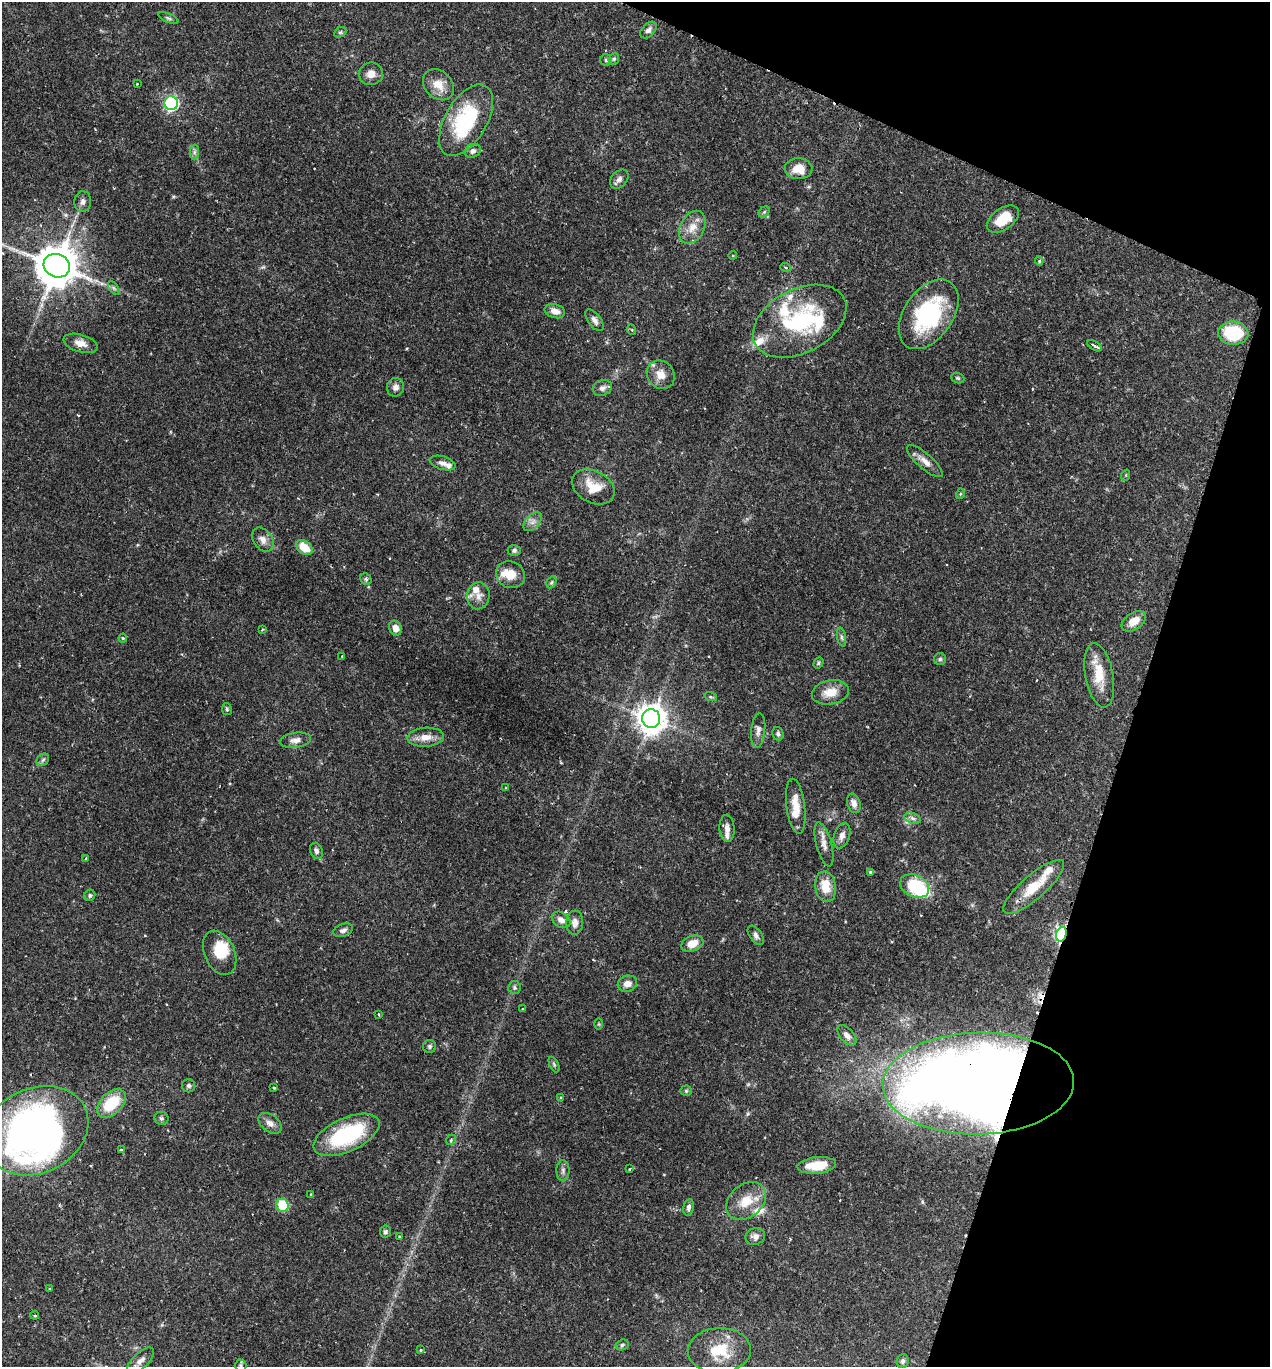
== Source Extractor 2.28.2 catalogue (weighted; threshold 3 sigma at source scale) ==
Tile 8 of 4 x 4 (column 4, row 2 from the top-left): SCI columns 3947-5214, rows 2739-4103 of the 5488 x 5474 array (HDU 1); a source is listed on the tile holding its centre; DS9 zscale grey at full resolution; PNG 1272 x 1369 px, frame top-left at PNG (2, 2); each listed source drawn as its Kron ellipse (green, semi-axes under 4 px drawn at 4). Shown black and unused: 16% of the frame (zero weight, under 2 of 3 exposures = <1% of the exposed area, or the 3 px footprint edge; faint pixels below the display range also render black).
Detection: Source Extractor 2.28.2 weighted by HDU 2 'WHT'; one run over the whole footprint, this tile lists its part. Background 0.12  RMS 0.0034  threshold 0.0152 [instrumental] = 3 sigma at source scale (4.5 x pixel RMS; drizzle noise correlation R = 1.50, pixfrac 1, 0.05/0.05 arcsec/px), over >= 5 px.
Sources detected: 148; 1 too faint to see at this stretch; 3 inside a brighter object's white glare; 3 cosmic-ray / hot-pixel residue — neither listed nor drawn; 16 inside a brighter listed object's ellipse — not listed separately; the other 125 listed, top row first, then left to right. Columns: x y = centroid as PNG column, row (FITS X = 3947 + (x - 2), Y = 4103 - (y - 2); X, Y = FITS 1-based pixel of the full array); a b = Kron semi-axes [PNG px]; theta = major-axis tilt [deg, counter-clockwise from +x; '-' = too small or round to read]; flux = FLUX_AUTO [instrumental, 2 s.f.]
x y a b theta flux
168 18 10 4 -24 0.63
648 30 10 6 46 1.5
340 32 6 4 28 0.54
614 59 6 5 - 0.58
606 60 6 5 - 0.66
371 74 12 11 - 2.6
137 84 2 2 - 0.2
438 85 17 13 -45 5
171 103 7 7 - 63
466 120 39 21 60 30
473 151 8 6 26 1.5
194 152 7 4 89 0.84
799 169 14 10 -3 5
619 179 11 7 46 1.5
83 202 10 8 86 1.5
764 212 6 5 - 0.55
1003 219 18 10 36 8
692 227 17 12 62 4.1
733 255 4 3 - 0.35
1039 261 4 4 - 0.43
57 266 13 11 -25 1200
785 267 5 3 - 0.46
114 288 8 4 -53 0.65
555 311 10 7 -17 2.5
929 314 39 24 55 33
595 320 13 6 -53 1.6
800 321 50 32 27 37
632 330 5 3 - 0.31
1233 333 15 11 -6 17
80 343 18 8 -17 2.9
1095 346 8 3 -31 0.83
661 375 15 13 -48 3.9
958 378 7 5 -20 0.55
395 387 9 8 - 1.7
602 388 10 7 24 1.5
925 461 23 7 -41 2.8
443 463 13 6 -16 1.6
1126 475 6 3 72 0.31
593 487 23 16 -28 7.3
960 494 5 3 - 0.39
533 522 11 6 46 1.8
263 540 13 9 -54 2.3
304 547 9 6 -38 6.8
514 550 6 5 - 0.76
510 575 15 13 -27 5.4
366 579 6 5 - 0.58
551 582 6 4 59 0.55
478 596 13 11 85 2.8
1134 621 13 8 33 3.9
395 628 7 6 - 2.4
262 630 3 2 - 0.3
841 637 10 4 -79 0.65
123 638 4 4 - 0.34
342 656 3 2 - 0.24
940 659 6 6 - 0.63
818 663 6 4 57 0.54
1099 675 33 14 -79 8
830 692 18 12 11 5.3
711 697 6 4 -18 0.5
227 709 6 5 - 0.62
651 719 9 9 - 470
758 731 17 7 84 1.7
778 734 7 5 -78 0.74
426 737 18 9 3 3.8
296 740 16 7 8 2.1
43 760 7 5 45 0.72
505 788 3 2 - 0.21
854 803 10 6 -71 1.8
796 806 28 9 -83 5.4
913 818 8 5 -20 1
727 828 14 7 -87 2.1
842 836 13 8 72 2
824 844 23 7 -75 2.6
316 851 8 6 -66 1
86 859 3 3 - 0.38
870 872 4 4 - 0.34
915 886 15 11 -26 19
825 887 15 10 -81 6.1
1034 887 39 12 41 9.3
90 895 6 5 - 0.6
561 920 10 7 -34 2
575 923 12 8 85 2
343 930 10 6 19 1.2
1061 934 7 5 72 77
756 935 11 6 -54 1.2
692 943 12 7 22 4.2
220 953 23 15 -66 8
627 984 10 8 18 2.5
514 987 6 6 - 0.75
523 1009 3 3 - 0.33
379 1014 4 2 - 0.34
599 1024 5 3 - 0.31
847 1035 12 7 -48 1.7
430 1046 6 6 - 0.7
554 1064 8 4 -64 0.57
978 1083 96 51 1 620
189 1086 6 6 - 0.81
274 1087 3 2 - 0.52
686 1091 5 5 - 0.55
561 1098 3 3 - 0.4
111 1103 17 10 45 13
161 1118 7 6 - 0.81
270 1123 13 8 -38 2.1
36 1131 54 42 26 140
346 1135 35 16 25 30
451 1140 5 4 - 0.57
121 1150 3 2 - 0.42
817 1165 19 8 6 6.8
629 1169 3 2 - 0.24
563 1171 10 6 -90 1.1
311 1194 4 2 - 0.23
746 1201 22 16 41 7.3
282 1205 6 6 - 12
688 1207 8 5 78 1.1
385 1232 6 5 - 0.87
755 1236 10 8 14 1.6
399 1237 2 2 - 0.35
50 1289 4 4 - 0.38
35 1315 4 3 - 0.36
622 1345 7 5 17 0.72
421 1350 3 3 - 0.56
719 1350 31 22 2 12
140 1361 17 8 44 2.2
903 1361 7 6 - 0.82
241 1366 6 6 - 0.62
Overlapping masked pixels (flux is a lower limit): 3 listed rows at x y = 57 266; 1061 934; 978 1083
Isophote crosses this tile's border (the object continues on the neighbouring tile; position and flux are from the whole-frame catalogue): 2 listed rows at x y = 57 266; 241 1366